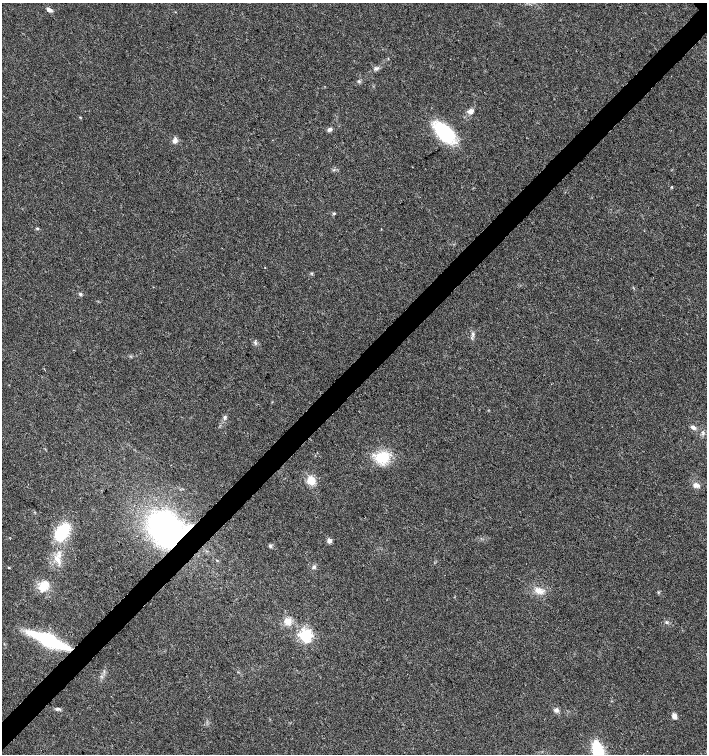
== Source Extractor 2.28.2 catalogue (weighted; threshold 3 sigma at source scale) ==
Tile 7 of 4 x 4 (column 3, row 2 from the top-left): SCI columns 3037-4445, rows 3011-4514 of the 6007 x 6026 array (HDU 1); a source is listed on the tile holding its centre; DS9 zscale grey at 2 x 2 block average (1 PNG px = mean of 2 x 2 image px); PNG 709 x 756 px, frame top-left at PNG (2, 3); no overlay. Shown black and unused: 4% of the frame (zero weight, under 3 of 4 exposures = <1% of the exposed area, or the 3 px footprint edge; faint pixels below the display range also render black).
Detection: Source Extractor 2.28.2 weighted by HDU 2 'WHT'; one run over the whole footprint, this tile lists its part. Background 0.021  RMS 0.0028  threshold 0.0128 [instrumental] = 3 sigma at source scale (4.5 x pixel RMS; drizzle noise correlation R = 1.50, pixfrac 1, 0.0396/0.0396 arcsec/px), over >= 5 px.
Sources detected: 38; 1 inside a brighter listed object's ellipse — not listed separately; the other 37 listed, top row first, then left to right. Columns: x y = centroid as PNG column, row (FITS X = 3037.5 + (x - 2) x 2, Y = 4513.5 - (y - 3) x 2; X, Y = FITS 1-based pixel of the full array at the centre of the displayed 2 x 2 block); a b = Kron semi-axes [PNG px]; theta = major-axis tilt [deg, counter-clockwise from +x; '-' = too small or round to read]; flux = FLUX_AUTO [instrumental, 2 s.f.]
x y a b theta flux
49 10 6 4 -29 2.6
376 68 6 3 -2 1.3
359 81 4 3 - 0.78
470 111 7 6 - 2.8
80 117 4 2 - 0.42
329 129 6 4 25 1.8
444 132 20 12 -49 52
175 141 8 5 67 2.3
672 187 3 2 - 0.46
334 213 4 3 - 0.77
37 228 4 3 - 0.71
265 268 2 2 - 0.31
311 273 3 3 - 0.62
80 294 4 3 - 1
255 343 6 2 -40 0.92
224 417 6 3 77 1.3
693 427 7 4 -30 2.4
382 457 19 16 10 18
311 480 10 9 - 7.8
696 485 8 5 -13 3.3
166 529 22 17 -44 240
62 532 17 10 59 32
329 540 4 4 - 3.3
270 546 5 4 - 1.2
57 559 14 5 -50 4.6
314 567 5 4 - 1.3
9 568 3 2 - 0.57
43 586 15 9 55 9.6
539 590 11 7 -25 5.6
287 621 10 9 - 5.4
667 622 4 3 - 1
306 635 4 4 - 160
49 640 28 7 -24 90
58 709 8 3 -7 1.4
556 710 6 5 - 1.9
674 716 6 5 - 2.8
598 751 19 9 -77 33
Overlapping masked pixels (flux is a lower limit): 2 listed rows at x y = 166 529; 49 640
Isophote crosses this tile's border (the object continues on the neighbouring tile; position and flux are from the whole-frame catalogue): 1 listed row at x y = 598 751
Diffuse or blended objects may show on this block-average render without a row.